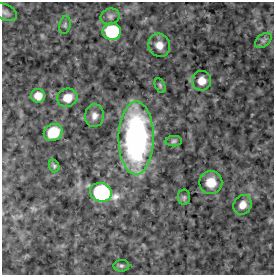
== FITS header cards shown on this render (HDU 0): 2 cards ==
NAXIS1  =                  272
NAXIS2  =                  273

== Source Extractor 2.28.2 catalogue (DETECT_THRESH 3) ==
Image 272 x 273 px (HDU 0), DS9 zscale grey, 1 PNG px = 1 image px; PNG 276 x 277 px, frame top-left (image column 1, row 273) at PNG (2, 2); each listed source drawn as its Kron ellipse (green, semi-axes under 4 px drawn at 4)
Background -1.13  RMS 3.1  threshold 9.25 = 3 sigma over >= 5 px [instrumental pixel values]
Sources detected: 20; all 20 listed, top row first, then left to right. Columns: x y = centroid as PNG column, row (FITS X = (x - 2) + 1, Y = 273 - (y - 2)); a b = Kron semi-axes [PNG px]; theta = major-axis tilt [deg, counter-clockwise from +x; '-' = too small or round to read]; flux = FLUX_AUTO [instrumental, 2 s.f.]
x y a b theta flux
5 12 13 8 -26 900
110 16 9 8 - 790
65 25 9 5 80 470
112 31 9 8 - 17000
263 41 9 6 38 570
159 45 12 10 -65 2000
202 81 10 9 - 2300
160 85 7 5 -64 340
38 96 7 7 - 1900
67 98 10 9 - 2700
94 116 11 9 86 1300
53 132 10 8 30 5800
136 138 36 17 89 53000
174 141 8 5 2 440
54 166 6 5 - 370
211 182 11 11 - 3100
101 192 11 9 -16 40000
184 197 7 6 - 410
242 205 10 8 62 1800
121 266 8 6 -1 430
At the frame edge (FLAGS 8, measured only in part): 1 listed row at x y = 5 12